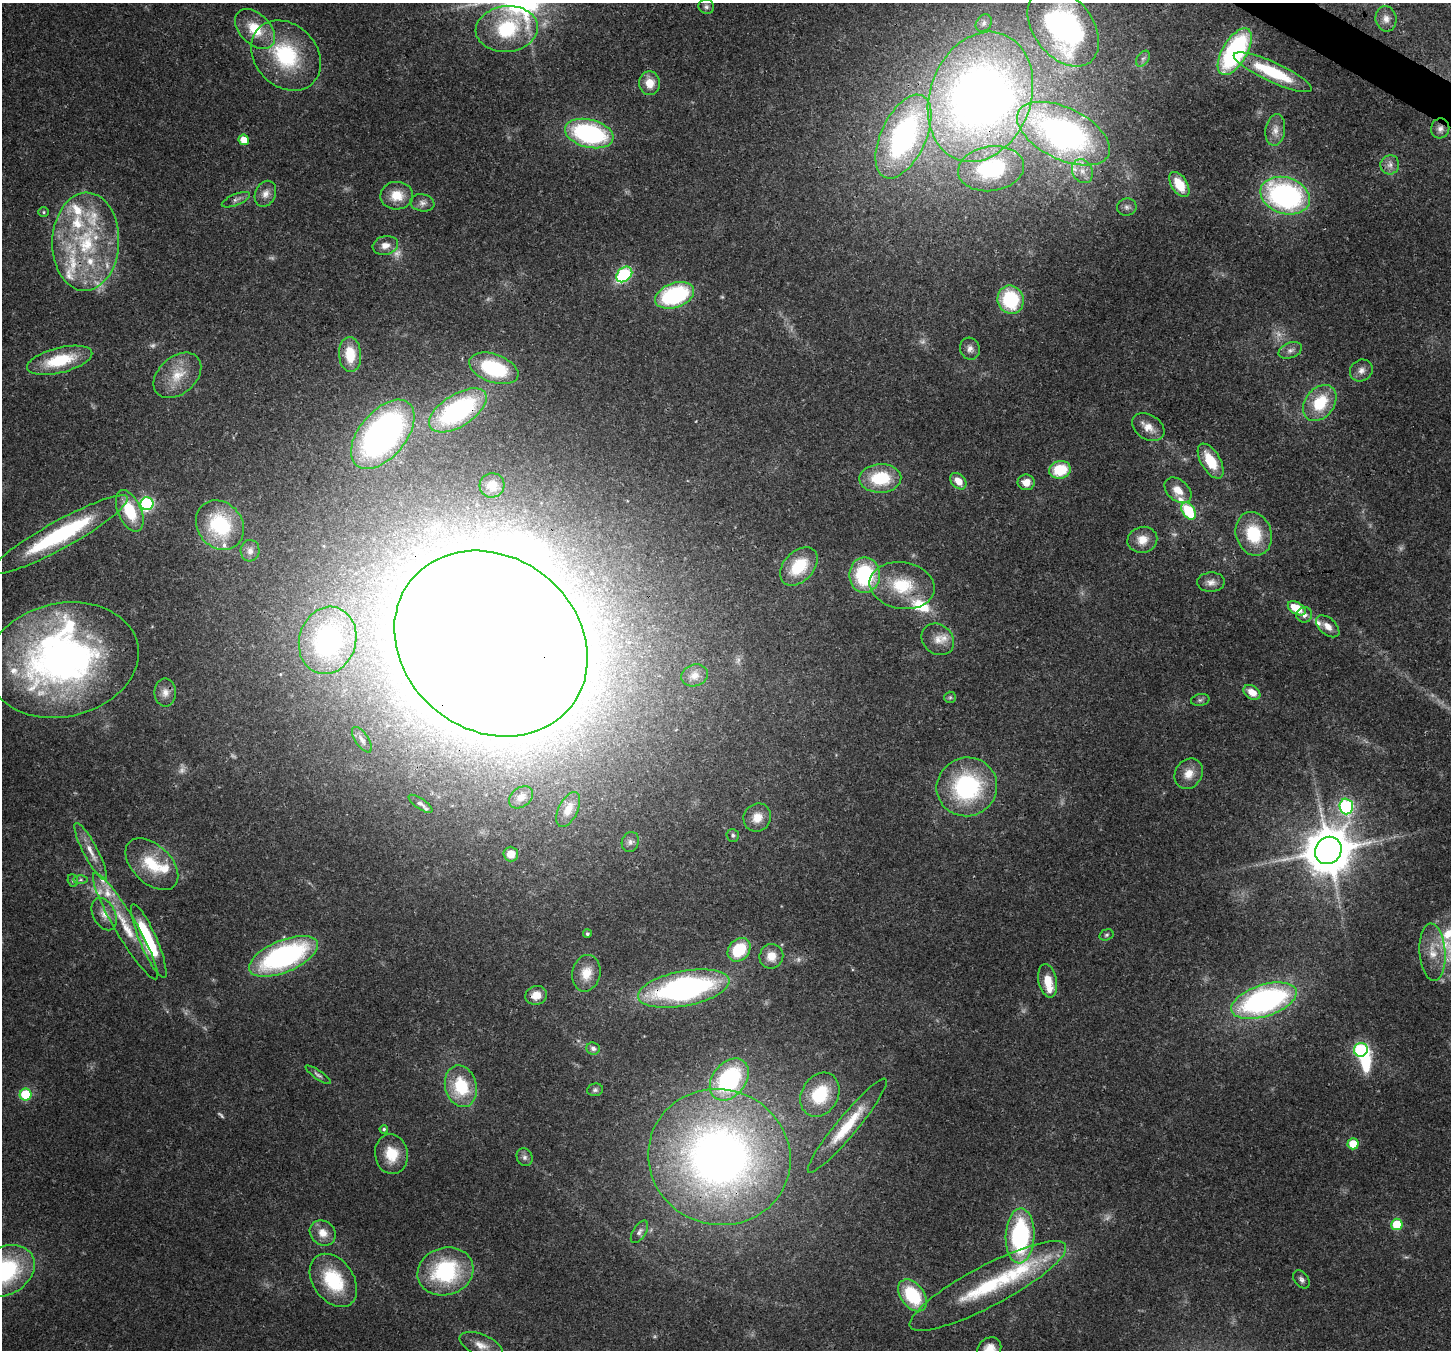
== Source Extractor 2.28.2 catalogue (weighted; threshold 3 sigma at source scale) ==
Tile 10 of 4 x 4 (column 2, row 3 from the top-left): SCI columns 1520-2968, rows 1703-3050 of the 5932 x 6037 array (HDU 1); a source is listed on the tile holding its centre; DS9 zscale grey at full resolution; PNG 1453 x 1352 px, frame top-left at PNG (2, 3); each listed source drawn as its Kron ellipse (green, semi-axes under 4 px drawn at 4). Shown black and unused: <1% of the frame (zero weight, under 3 of 4 exposures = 7% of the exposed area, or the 3 px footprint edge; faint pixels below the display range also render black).
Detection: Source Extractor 2.28.2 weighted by HDU 2 'WHT'; one run over the whole footprint, this tile lists its part. Background 0.103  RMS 0.004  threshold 0.0179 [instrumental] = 3 sigma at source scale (4.5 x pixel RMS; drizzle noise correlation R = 1.50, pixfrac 1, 0.0396/0.0396 arcsec/px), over >= 5 px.
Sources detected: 175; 17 too faint to see at this stretch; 6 inside a brighter object's white glare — neither listed nor drawn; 20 inside a brighter listed object's ellipse — not listed separately; the other 132 listed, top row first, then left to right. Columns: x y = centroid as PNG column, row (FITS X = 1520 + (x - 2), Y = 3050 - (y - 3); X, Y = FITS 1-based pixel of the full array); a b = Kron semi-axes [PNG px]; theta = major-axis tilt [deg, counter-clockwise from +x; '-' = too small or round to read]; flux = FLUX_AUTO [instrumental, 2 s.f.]
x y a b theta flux
706 7 8 7 - 1.2
1386 19 13 10 -80 3.1
984 23 9 7 53 1.8
1063 27 44 29 -52 130
255 29 24 15 -45 13
507 29 31 23 6 38
1235 52 26 12 59 65
286 55 39 31 -46 36
1143 59 9 5 53 1.3
1273 72 43 10 -25 23
650 83 12 10 -81 5.8
980 97 67 50 70 340
1440 128 10 9 - 2.3
1275 130 16 9 81 3.6
589 133 25 14 -14 61
1063 134 50 25 -26 150
903 136 45 22 65 96
244 140 5 5 - 5.3
1390 165 10 9 - 2.6
991 169 33 22 8 36
1082 171 12 10 -64 4.4
1179 185 14 8 -58 9.8
265 194 13 10 66 3.1
397 196 16 14 3 7.9
1285 196 25 18 -18 90
236 200 15 5 23 1.6
422 203 12 8 -11 2.2
1127 207 10 8 10 1.8
44 212 5 5 - 0.62
86 242 49 33 88 50
385 245 13 9 14 3.6
624 274 9 6 44 42
675 295 20 12 20 46
1010 300 14 13 - 28
970 349 11 9 -73 2.3
1290 350 12 7 21 2.1
350 354 17 11 -86 11
60 360 33 12 14 21
494 368 26 14 -20 29
1361 370 12 10 35 2.6
177 375 27 18 41 11
1320 403 20 14 52 17
458 410 32 16 32 58
1148 427 17 12 -34 4.9
383 434 41 23 50 140
1211 461 19 9 -60 11
1060 470 11 9 13 15
880 478 21 14 3 19
958 481 9 6 -45 5.4
1026 482 8 8 - 4.5
492 485 12 12 - 6
1178 490 15 10 -42 5.3
147 504 6 6 - 57
130 511 22 11 -66 16
1189 511 9 6 -57 23
220 525 26 22 -51 32
1254 534 22 17 -71 19
60 535 77 14 29 52
1142 540 15 13 13 5.4
250 551 11 9 84 2.1
799 566 22 15 47 16
865 575 17 15 -90 33
1211 582 14 10 3 2.8
902 586 33 23 -9 20
1297 608 10 6 -30 12
1304 615 8 7 - 2
1328 626 14 8 -41 3.5
938 639 17 14 -39 5
328 640 34 28 73 71
491 644 102 87 -38 4000
62 660 77 56 12 190
695 675 13 10 18 3.6
1252 692 9 6 -34 5.6
165 693 14 11 -90 3.3
950 697 6 5 - 0.73
1200 700 9 6 10 1.1
362 740 15 6 -56 1.9
1189 774 16 13 57 5.6
967 787 30 29 - 50
521 797 13 9 37 3.3
420 804 14 5 -35 1.4
1346 806 8 6 -87 61
568 809 19 9 64 4.6
757 817 14 13 - 5.7
733 835 6 6 - 0.96
630 842 10 8 69 1.8
1328 850 14 13 - 1700
91 851 32 7 -62 5.4
511 854 7 7 - 4.8
152 864 31 19 -44 16
73 880 6 5 - 0.76
80 880 7 4 0 0.78
104 914 17 11 -63 4.4
125 926 61 11 -60 16
587 934 4 4 - 0.65
1106 935 7 5 17 0.83
149 941 40 8 -67 29
739 950 13 10 46 17
1432 952 29 13 -86 8.3
284 956 37 16 23 82
771 956 12 12 - 5.3
586 973 18 14 77 7
1048 981 17 9 -79 7.4
684 988 46 17 11 110
536 995 11 9 19 5
1264 1001 34 15 18 110
593 1048 7 6 - 1.6
1361 1050 7 6 - 63
318 1075 15 4 -35 1.2
729 1079 23 16 52 52
461 1086 21 15 -76 20
595 1090 8 6 8 1
26 1094 6 6 - 23
820 1095 23 18 60 19
847 1126 60 10 50 17
384 1129 4 4 - 0.66
1353 1144 5 5 - 11
391 1154 20 16 -80 10
525 1157 9 7 -63 1.5
719 1157 71 67 -19 300
1397 1224 5 5 - 16
639 1232 12 6 57 1.6
323 1233 14 12 -40 5.3
1020 1236 27 14 88 54
4 1271 32 24 28 50
445 1271 28 23 18 41
1301 1279 10 7 -52 1.4
333 1280 29 20 -55 25
988 1286 88 20 28 40
912 1295 18 12 -52 24
481 1345 23 10 -23 5.1
989 1349 13 11 42 5.2
Overlapping masked pixels (flux is a lower limit): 8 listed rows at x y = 980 97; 1440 128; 903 136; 458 410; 60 535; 491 644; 684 988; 719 1157
Isophote crosses this tile's border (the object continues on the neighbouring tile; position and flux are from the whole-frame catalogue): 3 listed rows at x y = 1063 27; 4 1271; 989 1349